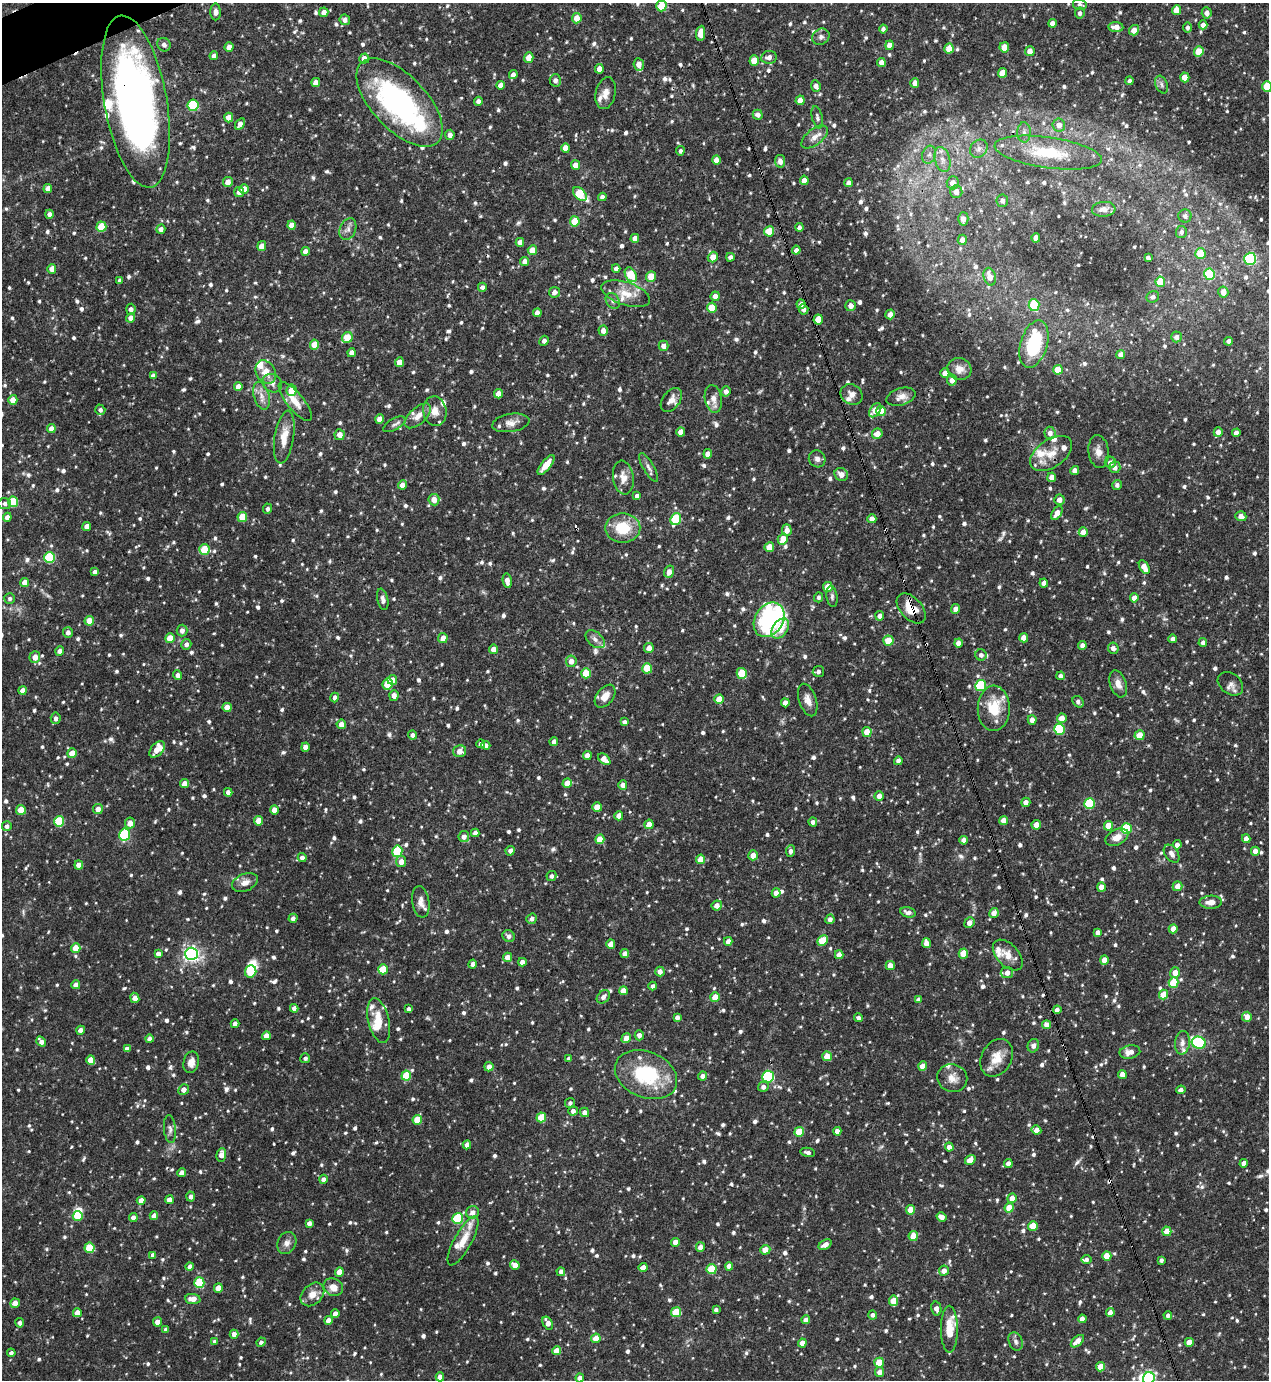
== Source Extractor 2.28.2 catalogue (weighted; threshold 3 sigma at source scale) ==
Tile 11 of 4 x 4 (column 3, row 3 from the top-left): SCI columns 2686-3952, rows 1380-2757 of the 5498 x 5513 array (HDU 1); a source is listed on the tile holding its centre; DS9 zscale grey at full resolution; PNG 1271 x 1382 px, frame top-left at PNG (2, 3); each listed source drawn as its Kron ellipse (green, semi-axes under 4 px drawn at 4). Shown black and unused: <1% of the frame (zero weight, under 3 of 4 exposures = <1% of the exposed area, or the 3 px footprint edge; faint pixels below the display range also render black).
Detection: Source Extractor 2.28.2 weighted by HDU 2 'WHT'; one run over the whole footprint, this tile lists its part. Background 0.0691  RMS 0.0035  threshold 0.0159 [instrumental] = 3 sigma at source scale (4.5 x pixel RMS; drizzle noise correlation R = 1.50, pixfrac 1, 0.05/0.05 arcsec/px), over >= 5 px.
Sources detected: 1243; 3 too faint to see at this stretch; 4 inside a brighter object's white glare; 5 cosmic-ray / hot-pixel residue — neither listed nor drawn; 35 inside a brighter listed object's ellipse — not listed separately; of the other 1196, all 500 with FLUX_AUTO >= 1.06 (the completeness limit of this list) listed and drawn (696 fainter detections not listed), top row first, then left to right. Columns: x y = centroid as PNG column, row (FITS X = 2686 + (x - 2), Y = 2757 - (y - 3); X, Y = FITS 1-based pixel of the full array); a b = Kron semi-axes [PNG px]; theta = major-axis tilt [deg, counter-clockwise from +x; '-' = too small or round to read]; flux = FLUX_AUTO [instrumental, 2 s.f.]
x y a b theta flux
1080 5 7 5 -13 1.1
661 6 5 5 - 7.8
1176 10 5 4 - 3.7
216 12 8 5 -90 1.4
324 12 5 4 - 2.7
1080 13 5 5 - 1.2
1207 13 5 5 - 1.8
577 18 5 4 - 4.6
345 20 5 5 - 1.6
1052 23 4 4 - 2.3
1203 25 4 4 - 2.1
1116 27 7 5 -6 3.2
1187 27 5 4 - 1.2
883 29 4 4 - 1.2
1134 30 5 5 - 2.8
701 33 8 4 84 5
821 37 9 7 32 1.3
164 45 7 6 - 1.3
889 45 5 4 - 2.6
229 47 5 4 - 2.6
1004 47 5 4 - 5.1
949 48 5 4 - 5.9
1030 51 5 5 - 2.7
1199 52 5 5 - 8
214 56 4 4 - 1.9
769 57 8 6 9 1.9
529 58 5 4 - 3.7
364 59 5 5 - 3.1
754 61 5 4 - 6.6
881 63 4 4 - 2.4
639 64 6 5 - 2.7
599 69 5 4 - 2.6
1002 73 5 4 - 6
513 75 4 4 - 1.7
1185 77 5 4 - 5.6
555 80 6 5 - 1.5
1130 81 4 4 - 1.1
316 82 4 4 - 2.7
915 83 5 4 - 2.3
501 85 4 4 - 2.6
1162 85 9 6 -69 1.1
816 86 5 4 - 2
1267 86 5 5 - 12
605 93 16 9 77 3
800 100 5 4 - 3.1
478 101 4 4 - 1.4
135 102 87 31 -80 200
400 102 55 27 -46 77
193 105 5 5 - 22
758 115 5 5 - 1.6
817 117 11 5 -76 1.1
229 118 5 4 - 4.3
240 124 6 4 58 1.9
1059 125 6 6 - 2.9
1024 132 10 6 -90 1.6
450 135 5 4 - 1.9
815 137 15 8 38 2.7
566 148 5 4 - 5.1
979 149 10 8 48 1.9
680 151 5 4 - 1.1
1048 153 54 15 -8 19
929 155 9 6 73 1.7
942 159 13 7 -74 2.8
716 160 5 4 - 2.5
780 161 6 5 - 1.9
575 165 5 4 - 2.6
804 180 5 4 - 2.5
228 182 5 5 - 2.6
848 183 4 4 - 1.7
953 183 6 6 - 3.1
48 188 4 4 - 2.1
244 189 5 4 - 3
239 192 5 4 - 1.7
956 192 6 6 - 2.9
580 194 8 5 -44 14
602 197 4 4 - 1.5
1002 201 6 6 - 1.6
1104 209 12 7 4 2.5
49 214 4 4 - 1.3
1185 216 6 6 - 1.3
963 219 6 5 - 1.9
575 221 5 5 - 9.4
291 225 4 4 - 2.6
101 227 5 5 - 12
799 227 4 4 - 1.2
161 229 5 4 - 1.6
348 229 11 8 67 1.7
769 231 5 5 - 7.7
1181 232 6 5 - 1.2
635 238 4 4 - 2.4
1036 238 5 4 - 2.7
962 240 5 4 - 2.6
520 242 4 4 - 2.4
262 246 5 4 - 3
532 250 5 4 - 4.2
796 250 4 4 - 1.9
305 251 4 4 - 2.2
1200 253 5 5 - 7.9
713 257 5 5 - 3.7
730 257 4 4 - 1.4
1148 258 4 4 - 1.3
1250 259 6 6 - 40
525 262 4 4 - 2.5
616 268 4 4 - 1.4
52 269 5 4 - 2.9
1210 274 5 5 - 19
631 275 8 5 -60 12
651 276 5 4 - 6.7
990 277 9 6 -75 3.8
120 280 4 4 - 1.1
1160 282 5 4 - 8.6
482 287 4 4 - 1.3
554 292 5 5 - 1.9
1223 292 5 5 - 3.4
626 294 25 11 -18 6.2
715 296 5 4 - 2.4
1153 297 6 5 - 1.3
613 301 8 6 -59 1.2
801 304 5 4 - 1.7
1034 305 6 5 - 14
851 306 5 5 - 2.3
712 308 5 5 - 8.5
131 309 5 4 - 1.5
804 309 5 5 - 1.4
537 313 4 4 - 2.4
890 314 5 4 - 2.6
131 318 4 4 - 2.3
818 319 5 4 - 6.1
603 331 5 4 - 2.2
1176 337 5 5 - 1.9
347 338 6 5 - 6.9
544 341 5 4 - 1.3
1229 341 4 4 - 1.4
1034 344 24 13 73 22
315 345 5 4 - 6.8
664 346 5 5 - 2.3
352 353 4 4 - 2
1121 354 4 4 - 2.1
399 362 5 4 - 2.7
959 369 12 11 - 3.7
1058 370 5 4 - 6.4
266 372 12 9 -59 4.4
945 373 5 4 - 2.6
153 376 4 4 - 1.7
952 380 5 5 - 2.6
272 383 10 8 -39 2.1
238 387 4 4 - 2.3
292 390 6 5 - 6.3
726 391 5 4 - 1.6
498 394 4 4 - 3.1
852 394 11 9 -32 2.3
261 396 14 7 -74 2.8
901 397 15 8 17 2.9
713 399 14 8 -81 2.7
13 400 5 4 - 3.2
671 400 13 8 53 2.9
295 401 24 8 -51 4.8
100 410 5 5 - 1.1
875 410 8 5 55 4.8
435 411 15 11 -82 3.5
881 411 5 4 - 6.1
418 416 16 8 42 3.4
380 419 5 4 - 3
511 423 19 9 9 3
394 424 12 5 30 1.2
51 429 4 4 - 2.4
681 432 4 4 - 2.8
1218 432 4 4 - 2.3
1050 433 6 5 - 2
1236 433 4 4 - 1.9
877 434 5 5 - 3.5
340 435 5 5 - 3
284 437 26 9 81 5.5
1098 452 16 10 -82 2.9
1051 453 23 14 35 6.4
708 454 4 4 - 2.5
817 459 9 8 - 1.5
1110 462 6 5 - 1.8
546 465 12 5 52 4.4
649 467 16 5 -60 1.6
1115 467 6 5 - 1.8
1075 471 4 4 - 2.3
841 474 7 6 - 2.8
1052 477 5 4 - 3.1
623 478 17 10 -82 3.4
402 485 4 4 - 2.5
1117 485 5 5 - 1.3
637 496 4 4 - 1.3
434 500 5 5 - 3.2
1059 500 5 5 - 2.2
13 502 5 5 - 17
5 504 6 5 - 1.2
268 509 5 4 - 1.1
1057 513 8 4 56 3
1241 516 5 5 - 1.9
7 517 4 4 - 2.1
242 517 5 5 - 8.2
676 519 6 5 - 20
872 519 4 4 - 2.7
87 526 4 4 - 2.7
623 528 17 14 1 12
787 530 6 4 -88 2.3
1083 532 4 4 - 2.7
783 539 6 5 - 4.3
769 547 5 4 - 5.6
204 549 5 5 - 10
49 558 5 5 - 24
1144 567 7 4 -60 3.6
95 572 4 4 - 1.3
669 572 6 5 - 2.4
507 581 7 4 -80 2.2
25 583 4 4 - 3.6
1044 583 4 4 - 2.3
828 587 5 5 - 4.7
832 596 10 5 -82 1.1
818 597 5 4 - 1.1
10 598 5 5 - 1.1
1134 598 4 4 - 2.6
383 599 11 5 -78 1.5
911 608 18 11 -47 7.3
956 609 5 4 - 2.4
880 616 5 4 - 1.6
769 620 18 14 57 55
89 621 5 4 - 4.4
780 628 11 7 54 5.8
182 631 6 5 - 2
68 632 5 5 - 1.5
170 638 5 4 - 6.6
443 638 5 4 - 2.6
1024 638 4 4 - 2.7
595 639 11 7 -40 1.7
1173 639 4 4 - 1.8
888 641 5 5 - 6.2
958 643 4 4 - 2.5
1203 643 4 4 - 1.6
186 644 5 5 - 1.5
1082 645 4 4 - 1.6
649 648 5 4 - 2.5
1113 648 6 5 - 1.7
494 649 4 4 - 3
59 651 5 4 - 1.6
981 655 5 5 - 1.3
35 657 6 5 - 3.3
571 661 6 5 - 2.7
647 668 5 5 - 8.9
818 671 5 5 - 1.3
586 673 5 5 - 9
742 673 5 5 - 9.9
178 675 4 4 - 1.4
1061 676 4 4 - 1.4
392 680 5 5 - 2.7
388 684 6 5 - 7.2
1118 684 14 8 -71 2.7
1230 684 14 10 -37 2.1
981 685 5 5 - 23
23 690 4 4 - 2.2
394 696 5 4 - 2
605 696 13 8 52 3.8
335 697 5 4 - 1.7
719 699 5 4 - 6.4
808 700 17 8 -72 3
1078 702 6 5 - 1.2
785 703 4 4 - 2.3
227 707 5 4 - 3
994 708 22 16 89 11
56 718 6 5 - 1.4
1062 718 5 4 - 3.6
1032 720 5 4 - 2
624 722 4 4 - 1.2
341 724 5 4 - 2.9
1059 729 5 5 - 24
867 732 5 4 - 4.6
413 735 4 4 - 1.7
1140 735 5 5 - 6.6
554 741 4 4 - 1.7
481 744 4 4 - 1.1
486 745 4 4 - 1.2
305 747 4 4 - 1.9
157 749 9 6 50 4.1
460 751 6 6 - 3.2
72 753 5 4 - 4.4
587 755 4 4 - 2.7
604 759 7 4 -41 3.6
898 761 4 4 - 1.4
567 783 5 4 - 3.8
185 784 4 4 - 3.2
623 785 5 4 - 2.3
228 792 4 4 - 1.7
879 796 5 4 - 2.4
1026 802 5 4 - 2.3
1090 804 5 5 - 22
597 807 5 4 - 4.3
98 809 5 5 - 2.5
21 810 5 5 - 5.8
274 810 4 4 - 2.8
619 816 4 4 - 3.1
59 821 5 5 - 17
259 821 5 4 - 3.9
1004 821 4 4 - 3.7
813 822 4 4 - 1.3
130 823 5 5 - 3.4
649 824 5 4 - 3.7
1036 825 5 4 - 2.7
7 826 5 5 - 1.4
1108 826 5 4 - 5.2
1126 829 5 5 - 19
475 833 4 4 - 1.5
125 835 6 5 - 25
464 837 5 5 - 2
1117 837 12 7 26 3.5
600 839 5 4 - 5.4
1246 839 4 4 - 2.4
964 840 4 4 - 1.7
1177 845 4 4 - 1.9
397 851 6 5 - 16
510 851 5 4 - 1.4
791 851 6 4 84 1.4
1255 851 4 4 - 2.4
1172 854 10 6 -54 1.8
753 855 5 4 - 3.2
302 858 4 4 - 1.7
701 859 5 4 - 5.2
401 862 5 5 - 2.8
79 865 4 4 - 3
551 876 5 4 - 1.1
245 883 13 8 23 2.8
1178 886 5 5 - 2.8
1101 887 5 4 - 2.8
776 893 4 4 - 2.7
421 902 16 8 -81 2.4
1211 902 11 6 2 2.8
717 905 5 5 - 2.3
908 912 8 5 -13 1.7
994 913 5 4 - 2.2
293 918 4 4 - 1.2
532 919 5 5 - 1.4
830 919 5 4 - 1.8
969 923 5 5 - 2.6
1173 929 4 4 - 3.1
1098 932 4 4 - 1.4
509 936 6 5 - 1.2
822 940 5 5 - 9.1
728 941 4 4 - 2.3
926 943 5 4 - 3.2
611 944 5 4 - 3.7
76 948 4 4 - 6.1
963 953 5 4 - 7
158 954 4 4 - 1.9
191 954 6 6 - 120
625 954 4 4 - 1.8
839 955 4 4 - 2.4
1008 955 18 11 -46 4.2
507 957 4 4 - 3.2
1104 960 5 4 - 3.4
522 962 4 4 - 2.1
473 964 4 4 - 1.2
890 965 4 4 - 3.5
383 969 5 5 - 9.9
251 971 6 5 - 14
660 971 5 4 - 2.3
1007 973 6 5 - 2.5
1175 973 5 5 - 3.5
1174 982 5 5 - 11
76 985 4 4 - 2.8
653 986 4 4 - 1.2
623 991 4 4 - 3.4
1164 995 5 4 - 6.5
603 997 7 5 49 1.7
715 997 5 4 - 5.4
135 998 5 4 - 3
919 999 4 4 - 1.2
294 1008 4 4 - 1.4
409 1009 4 4 - 1.3
1057 1010 4 4 - 1.7
677 1017 4 4 - 1.4
1247 1017 5 5 - 2.7
859 1018 4 4 - 1.2
379 1021 23 10 -76 6.8
235 1024 4 4 - 1.8
1047 1025 4 4 - 2.7
81 1030 4 4 - 2
639 1035 5 4 - 1.5
266 1036 4 4 - 2.7
626 1038 5 4 - 3.6
149 1039 4 4 - 1.6
41 1041 5 4 - 1.9
1182 1043 12 7 83 1.9
1199 1043 7 6 - 36
1033 1046 7 5 68 1.5
127 1049 4 4 - 2
1130 1052 10 6 11 2.8
827 1056 5 4 - 4.8
305 1058 5 5 - 1.1
997 1058 20 15 61 5.9
569 1059 4 4 - 1.3
91 1060 5 4 - 5.2
191 1062 11 7 77 2.4
923 1066 4 4 - 3.6
489 1067 4 4 - 2.6
1122 1074 4 4 - 3.1
646 1075 32 23 -23 26
406 1076 5 5 - 13
702 1076 4 4 - 1.8
768 1076 6 6 - 31
952 1078 15 13 -19 3.8
763 1087 5 5 - 1.6
184 1089 6 5 - 2
1181 1090 4 4 - 1.3
570 1103 5 5 - 1.1
573 1111 5 4 - 1.7
585 1112 5 4 - 2
541 1117 5 4 - 9.4
417 1120 5 5 - 8.8
170 1129 14 6 -84 1.4
1036 1130 5 4 - 2.9
837 1131 4 4 - 1.9
799 1132 5 4 - 10
467 1145 4 4 - 2.5
949 1147 4 4 - 2.6
808 1152 7 4 -12 1.3
221 1155 7 5 82 2.4
970 1160 5 4 - 3.6
1244 1163 4 4 - 2.5
1008 1164 4 4 - 2
182 1173 4 4 - 2.4
323 1179 4 4 - 1.7
191 1197 5 4 - 1.4
1012 1198 5 4 - 3.3
169 1200 4 4 - 2.6
141 1201 4 4 - 3.5
1009 1208 5 4 - 6.7
911 1210 4 4 - 6.5
472 1212 6 6 - 2.4
78 1216 5 5 - 11
154 1216 4 4 - 2.4
941 1217 5 4 - 2.6
133 1218 4 4 - 1.9
458 1218 5 5 - 21
309 1223 4 4 - 1.6
1033 1226 5 4 - 7.5
1167 1231 5 4 - 4.1
913 1236 5 4 - 4.6
463 1241 27 8 61 6
675 1242 4 4 - 2.6
287 1243 11 9 65 2.1
825 1245 7 4 32 1.8
700 1247 5 4 - 2.4
89 1248 5 5 - 13
765 1250 5 5 - 4
153 1255 4 4 - 1.6
1107 1256 4 4 - 5
1086 1259 5 4 - 1.1
1161 1260 4 3 - 1.2
515 1265 5 4 - 2.6
190 1266 4 4 - 1.4
729 1266 4 4 - 2.6
643 1267 4 4 - 2.4
711 1269 5 5 - 12
944 1271 5 5 - 2.5
339 1272 4 4 - 4.3
561 1272 4 4 - 1.6
199 1283 5 5 - 19
333 1287 10 8 -26 3.6
218 1288 5 4 - 4.3
312 1294 13 10 45 3.4
193 1299 8 5 -5 3.2
894 1301 5 4 - 6.4
15 1303 5 4 - 2.4
936 1309 7 5 -78 2
716 1310 4 4 - 1.1
676 1312 5 5 - 14
77 1313 4 4 - 2.8
1110 1313 4 4 - 2.4
335 1314 4 4 - 2.7
873 1315 4 4 - 1.4
1168 1315 4 4 - 1.1
1082 1319 4 4 - 2
328 1320 4 4 - 2.4
806 1320 4 4 - 2.3
157 1322 4 4 - 2.5
20 1323 5 4 - 1.2
548 1323 7 4 -59 3.1
166 1329 4 4 - 1.2
949 1329 23 8 -89 7.1
234 1334 4 4 - 2.1
596 1338 5 4 - 4.6
1016 1341 9 7 -69 1.2
1077 1341 8 4 41 3.6
215 1342 4 4 - 1.3
261 1342 5 4 - 1.2
1189 1342 4 4 - 3.7
802 1343 4 4 - 3.3
557 1351 4 4 - 5.1
11 1353 4 4 - 1.1
879 1363 5 4 - 9.5
1101 1367 4 4 - 6
879 1372 5 4 - 2.3
440 1377 4 4 - 2.9
580 1378 4 4 - 2.2
1149 1378 6 5 - 72
Overlapping masked pixels (flux is a lower limit): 5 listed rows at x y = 135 102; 400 102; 1048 153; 911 608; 769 620
Isophote crosses this tile's border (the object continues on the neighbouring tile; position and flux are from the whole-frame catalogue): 5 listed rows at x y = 661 6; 1267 86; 135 102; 580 1378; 1149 1378